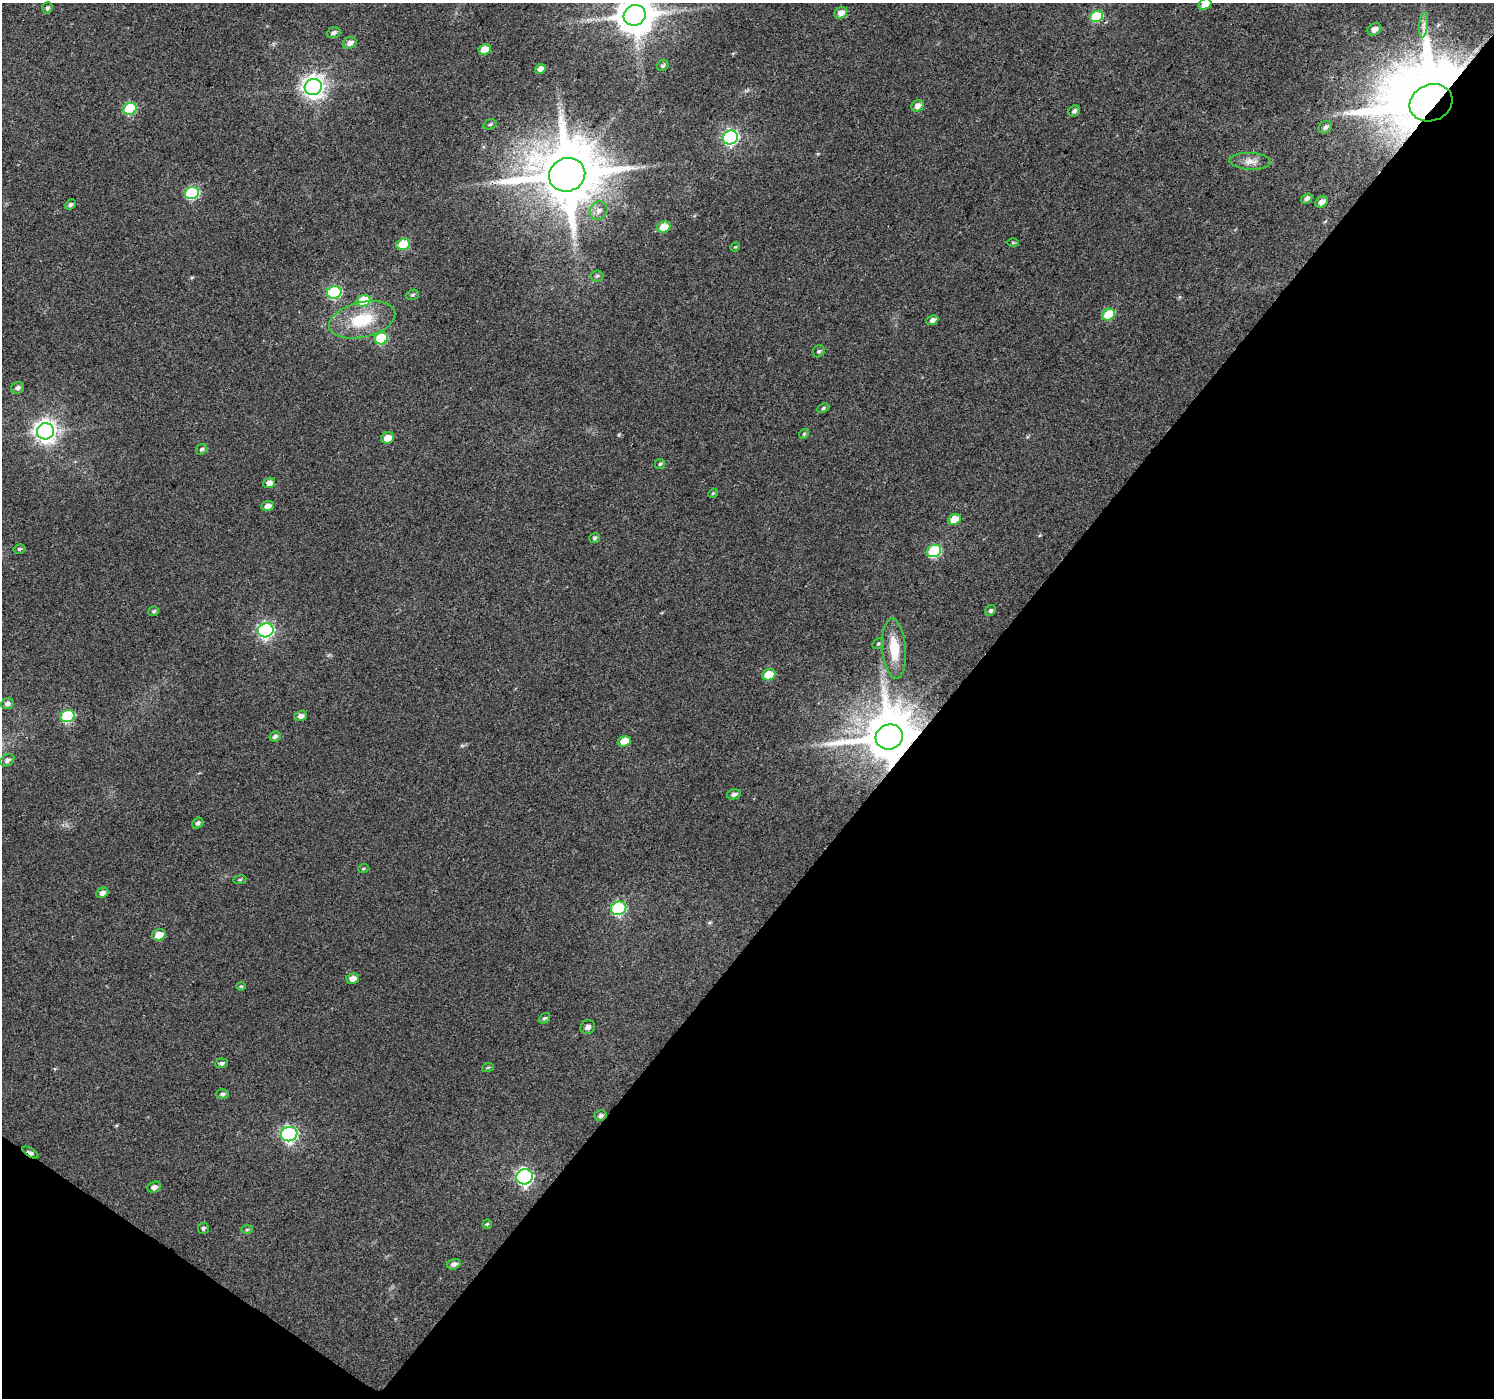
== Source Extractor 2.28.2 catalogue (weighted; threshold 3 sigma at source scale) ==
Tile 15 of 4 x 4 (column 3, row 4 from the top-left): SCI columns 2988-4479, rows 247-1642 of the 5970 x 6010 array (HDU 1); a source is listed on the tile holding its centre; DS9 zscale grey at full resolution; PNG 1496 x 1400 px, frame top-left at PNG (2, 3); each listed source drawn as its Kron ellipse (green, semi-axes under 4 px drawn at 4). Shown black and unused: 39% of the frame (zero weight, under 2 of 3 exposures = <1% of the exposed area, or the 3 px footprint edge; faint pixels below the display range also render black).
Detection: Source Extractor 2.28.2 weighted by HDU 2 'WHT'; one run over the whole footprint, this tile lists its part. Background 0.0472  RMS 0.0081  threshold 0.0366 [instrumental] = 3 sigma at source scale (4.5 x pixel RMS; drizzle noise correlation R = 1.50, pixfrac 1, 0.0396/0.0396 arcsec/px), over >= 5 px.
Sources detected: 90; all 90 listed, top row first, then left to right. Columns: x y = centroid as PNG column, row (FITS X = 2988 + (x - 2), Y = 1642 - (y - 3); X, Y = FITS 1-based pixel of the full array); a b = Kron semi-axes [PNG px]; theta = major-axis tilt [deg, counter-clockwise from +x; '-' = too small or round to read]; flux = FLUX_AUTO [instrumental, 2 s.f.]
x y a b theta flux
1205 4 7 5 37 9.5
47 8 6 5 - 1.8
841 13 7 5 31 5.4
635 15 11 10 - 2400
1096 16 7 5 28 39
1424 25 12 4 83 3.4
1374 29 7 6 - 3.9
333 33 7 5 19 2.6
350 43 7 5 21 4.1
485 49 6 5 - 12
663 65 6 5 - 1.5
540 69 5 4 - 4.2
313 87 8 8 - 590
1431 103 22 18 23 11000
918 106 7 5 36 4.7
130 109 7 6 - 58
1074 111 6 5 - 2.1
490 124 7 5 18 1.5
1325 127 7 5 38 2.7
730 138 7 7 - 180
1250 161 21 8 -3 6.7
567 175 18 16 21 6800
192 193 7 6 - 80
1307 199 6 4 33 2.8
1322 202 6 5 - 3.9
70 205 6 4 43 2
599 211 9 8 - 4.6
664 227 7 5 20 13
1013 243 6 4 0 1.1
403 244 7 5 20 31
735 247 5 4 - 0.77
597 276 6 5 - 1.7
334 292 7 6 - 91
412 295 7 5 17 1.5
364 301 7 5 23 33
1108 315 7 5 29 29
362 320 34 17 13 35
932 320 6 4 25 3.2
381 338 7 6 - 50
819 351 6 5 - 1.6
18 388 6 5 - 2.7
823 408 6 4 28 1.3
46 431 8 8 - 620
804 434 5 4 - 1.1
387 438 7 5 20 9.9
202 449 6 5 - 1.6
660 464 5 5 - 1.4
269 483 6 5 - 4.8
713 493 5 4 - 0.85
267 506 6 5 - 4.6
954 519 7 5 24 13
594 538 5 5 - 1.4
19 549 6 4 13 1.2
934 551 7 6 - 68
154 611 5 4 - 1.3
991 611 6 5 - 1.8
266 630 8 7 - 190
878 644 6 5 - 1.2
894 649 30 12 -85 23
769 675 7 5 21 17
7 704 6 5 - 2.9
67 716 7 6 - 64
301 716 6 5 - 3.7
275 736 6 5 - 2.2
889 737 14 12 24 4900
624 741 6 5 - 12
7 760 7 5 33 3
734 794 7 5 13 2.5
198 823 6 4 40 2.1
363 869 5 3 - 0.86
240 880 6 3 8 1.1
102 893 6 5 - 3.6
619 908 8 6 19 110
159 935 7 5 15 9.8
353 978 6 5 - 5.1
241 986 5 4 - 0.89
544 1018 6 4 36 1.4
588 1027 7 6 - 2.7
221 1063 6 5 - 2
488 1067 6 3 19 1
222 1094 6 5 - 1.9
600 1116 6 5 - 2.3
289 1134 8 7 - 190
30 1153 9 4 -31 5.1
525 1177 8 7 - 240
154 1187 7 5 22 3.5
487 1224 4 4 - 1
203 1228 5 5 - 1.7
247 1229 6 4 2 1
454 1264 7 5 16 2.9
Overlapping masked pixels (flux is a lower limit): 3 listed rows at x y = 1431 103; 889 737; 30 1153
Isophote crosses this tile's border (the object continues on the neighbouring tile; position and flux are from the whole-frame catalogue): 2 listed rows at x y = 1205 4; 635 15